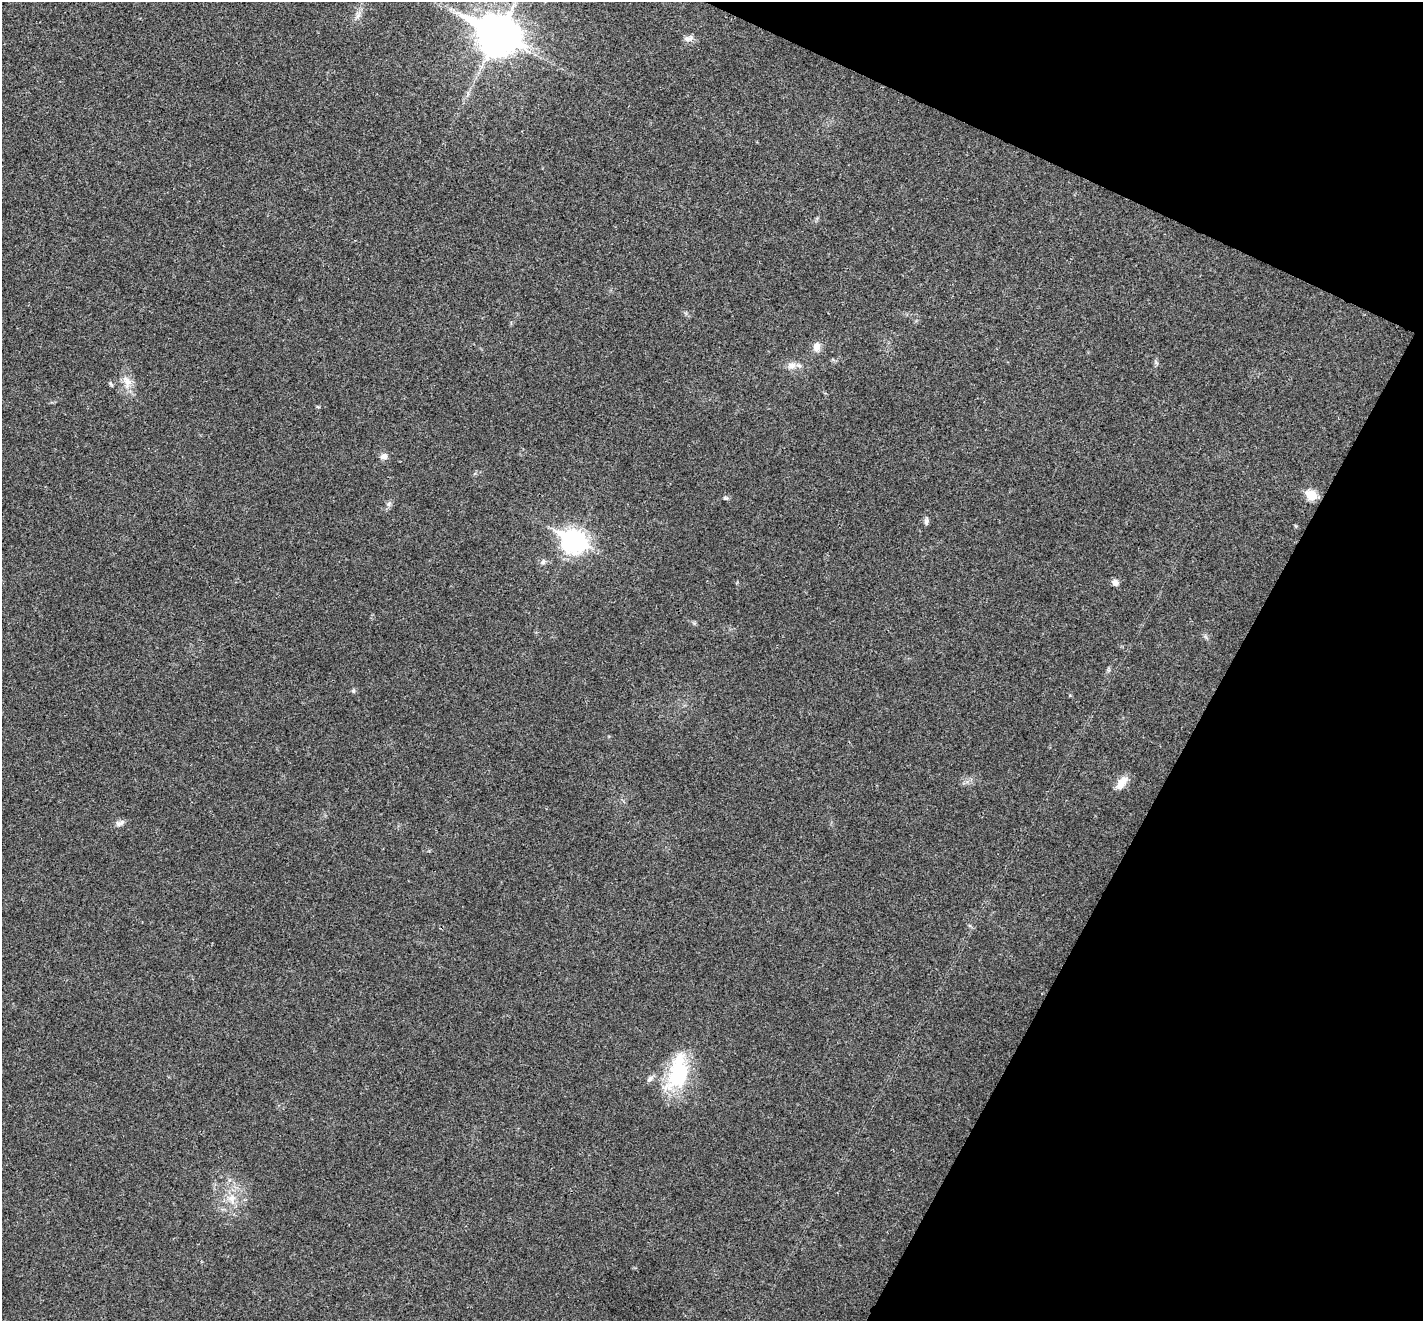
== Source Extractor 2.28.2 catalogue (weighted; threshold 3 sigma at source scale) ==
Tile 8 of 4 x 4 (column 4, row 2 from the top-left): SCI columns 4267-5687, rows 2784-4102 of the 5693 x 5703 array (HDU 1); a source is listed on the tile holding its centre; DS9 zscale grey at full resolution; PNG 1425 x 1323 px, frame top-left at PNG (2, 2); no overlay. Shown black and unused: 21% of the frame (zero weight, under 3 of 4 exposures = <1% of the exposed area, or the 3 px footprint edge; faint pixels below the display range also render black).
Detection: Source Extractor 2.28.2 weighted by HDU 2 'WHT'; one run over the whole footprint, this tile lists its part. Background 0.0217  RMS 0.0043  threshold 0.0195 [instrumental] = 3 sigma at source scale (4.5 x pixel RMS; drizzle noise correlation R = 1.50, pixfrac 1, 0.05/0.05 arcsec/px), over >= 5 px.
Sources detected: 20; all 20 listed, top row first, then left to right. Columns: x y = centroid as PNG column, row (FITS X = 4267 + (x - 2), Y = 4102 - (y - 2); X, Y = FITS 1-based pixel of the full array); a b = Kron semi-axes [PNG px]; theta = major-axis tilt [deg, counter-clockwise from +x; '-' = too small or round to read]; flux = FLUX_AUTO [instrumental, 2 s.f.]
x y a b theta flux
498 35 16 13 -27 1100
688 39 14 7 3 2
816 347 11 9 76 2.9
792 366 12 10 18 3
127 382 21 11 -81 5.1
111 384 9 3 -54 0.69
384 456 9 7 20 2.2
1311 495 6 6 - 21
725 498 7 5 -1 0.73
388 504 8 6 37 1.1
926 522 10 5 90 1.1
574 541 10 8 -26 290
543 562 8 6 59 1.2
1115 582 8 7 - 1.7
353 691 7 5 89 0.73
1122 783 20 10 51 4.3
120 823 13 7 25 1.8
678 1072 46 23 76 31
650 1079 10 6 48 1.6
231 1199 16 10 -67 5